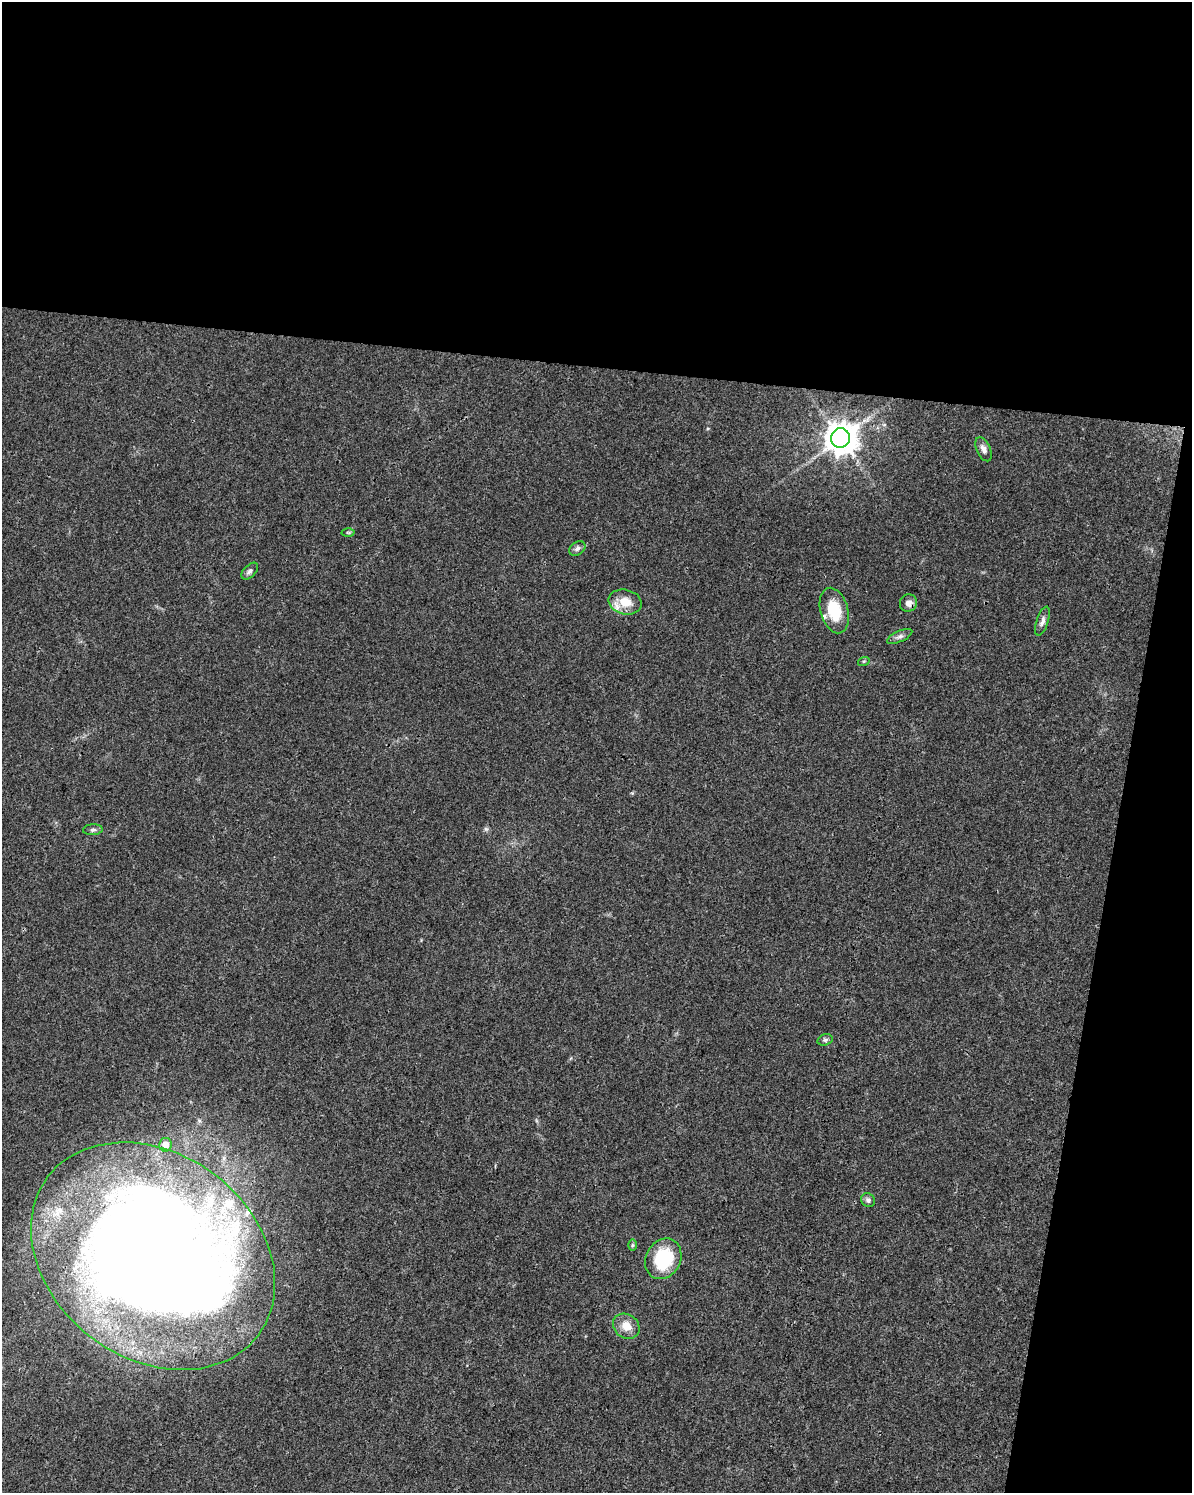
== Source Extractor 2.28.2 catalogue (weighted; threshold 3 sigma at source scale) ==
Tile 4 of 4 x 3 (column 4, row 1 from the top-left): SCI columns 3577-4766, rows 3266-4756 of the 4766 x 4982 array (HDU 1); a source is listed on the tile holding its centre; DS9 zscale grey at full resolution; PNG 1194 x 1495 px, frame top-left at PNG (2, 2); each listed source drawn as its Kron ellipse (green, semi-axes under 4 px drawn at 4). Shown black and unused: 30% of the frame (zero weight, under 3 of 4 exposures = <1% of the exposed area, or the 3 px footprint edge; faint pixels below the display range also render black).
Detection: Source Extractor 2.28.2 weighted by HDU 2 'WHT'; one run over the whole footprint, this tile lists its part. Background 0.0281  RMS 0.0032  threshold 0.0146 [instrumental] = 3 sigma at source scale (4.5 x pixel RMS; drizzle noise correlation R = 1.50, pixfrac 1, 0.0396/0.0396 arcsec/px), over >= 5 px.
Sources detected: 23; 1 inside a brighter object's white glare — neither listed nor drawn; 3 inside a brighter listed object's ellipse — not listed separately; the other 19 listed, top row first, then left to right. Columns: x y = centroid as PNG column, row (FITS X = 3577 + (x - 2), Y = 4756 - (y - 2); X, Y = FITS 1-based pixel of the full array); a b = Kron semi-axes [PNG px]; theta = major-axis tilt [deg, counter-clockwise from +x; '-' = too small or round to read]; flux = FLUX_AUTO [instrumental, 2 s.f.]
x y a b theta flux
840 438 10 9 - 610
984 449 13 7 -67 1.6
348 532 6 4 -1 0.44
577 549 9 6 34 1.1
250 571 10 6 46 0.96
625 602 17 12 -13 5.4
908 603 9 8 - 1.9
834 611 23 14 -75 11
1042 621 15 6 72 1.4
900 636 13 5 24 1.2
864 661 6 3 18 0.37
93 830 10 5 4 0.78
825 1040 8 5 16 0.72
165 1145 7 6 - 3.1
868 1200 7 6 - 0.94
632 1245 6 4 89 0.4
153 1256 132 102 -37 700
663 1259 21 17 62 19
626 1326 14 11 -35 4.2
Overlapping masked pixels (flux is a lower limit): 1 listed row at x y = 153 1256